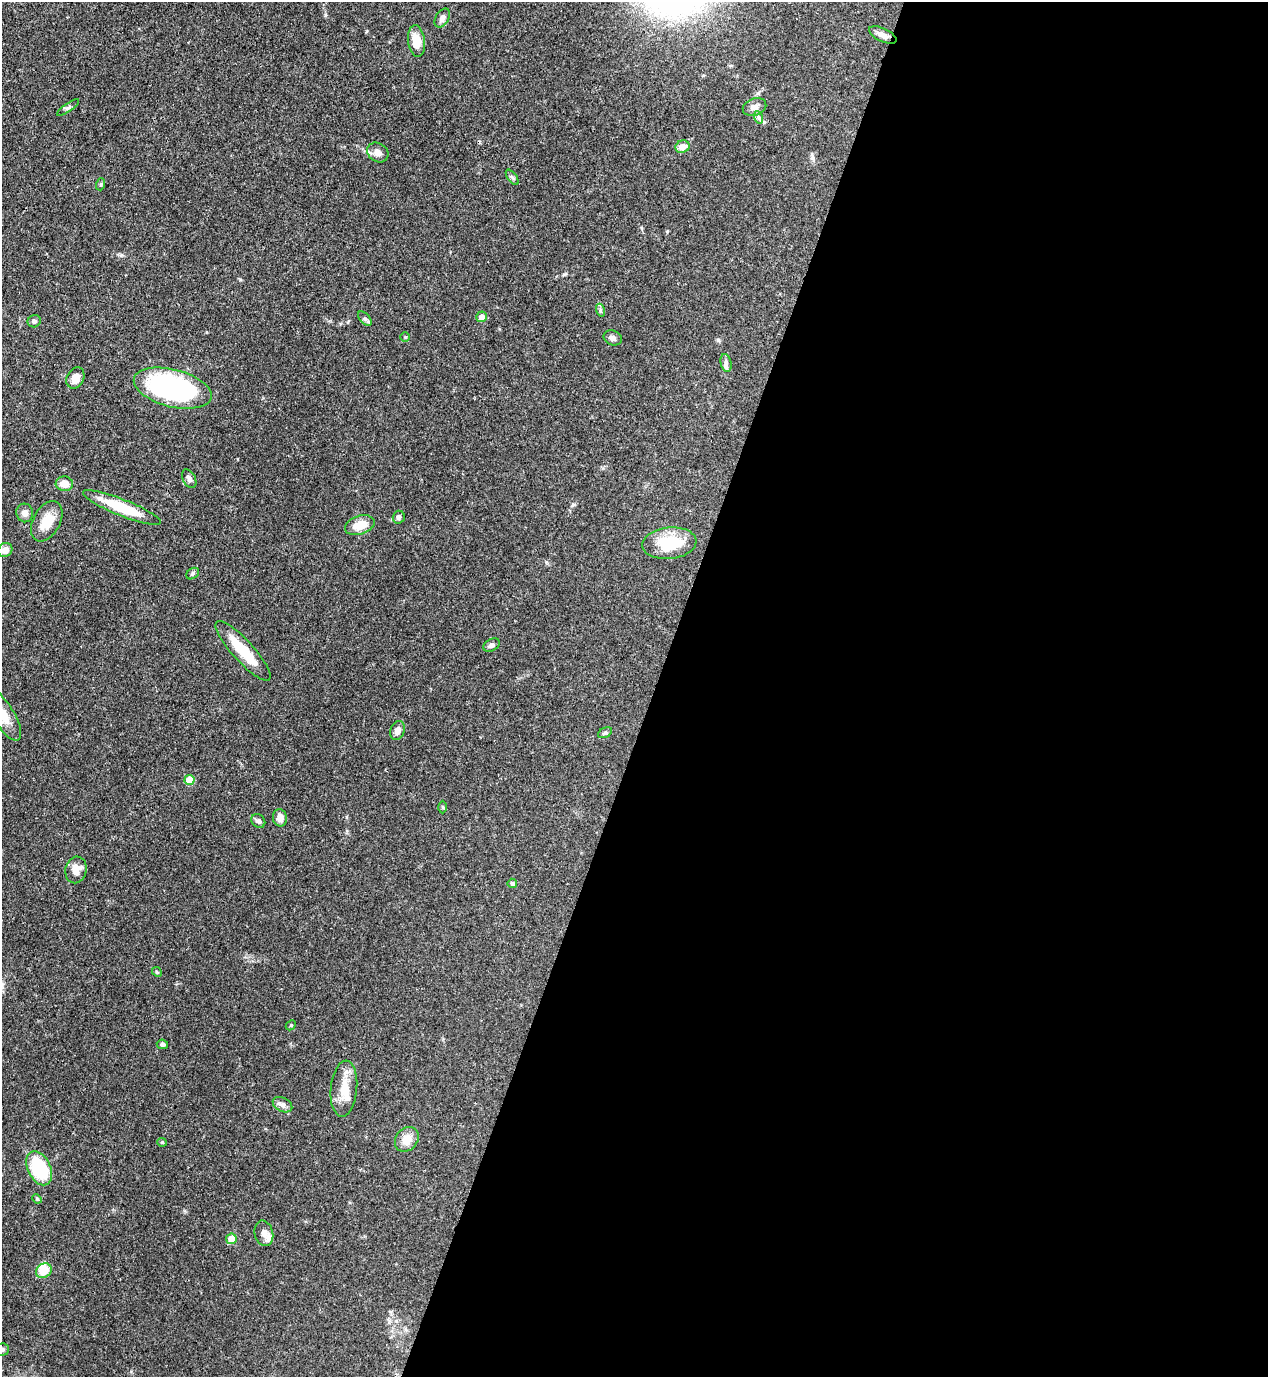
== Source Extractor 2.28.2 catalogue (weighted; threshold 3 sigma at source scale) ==
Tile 12 of 4 x 4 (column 4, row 3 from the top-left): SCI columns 4026-5291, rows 1416-2790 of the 5645 x 5583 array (HDU 1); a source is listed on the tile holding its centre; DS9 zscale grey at full resolution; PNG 1270 x 1379 px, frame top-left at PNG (2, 2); each listed source drawn as its Kron ellipse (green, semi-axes under 4 px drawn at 4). Shown black and unused: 48% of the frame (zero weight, under 3 of 4 exposures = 7% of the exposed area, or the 3 px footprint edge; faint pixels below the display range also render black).
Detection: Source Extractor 2.28.2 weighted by HDU 2 'WHT'; one run over the whole footprint, this tile lists its part. Background 0.0728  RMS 0.0036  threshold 0.0162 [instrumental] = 3 sigma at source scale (4.5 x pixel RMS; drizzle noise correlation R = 1.50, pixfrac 1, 0.05/0.05 arcsec/px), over >= 5 px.
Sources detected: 58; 2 inside a brighter object's white glare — neither listed nor drawn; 3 inside a brighter listed object's ellipse — not listed separately; the other 53 listed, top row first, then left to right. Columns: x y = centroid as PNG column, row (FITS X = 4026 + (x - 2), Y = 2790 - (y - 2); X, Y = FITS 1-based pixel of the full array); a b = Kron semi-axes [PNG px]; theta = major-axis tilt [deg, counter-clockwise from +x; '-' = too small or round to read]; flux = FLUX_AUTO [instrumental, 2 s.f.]
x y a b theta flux
442 18 10 6 60 1.8
883 35 15 6 -25 2.1
416 41 16 8 -83 6.3
68 107 13 4 34 0.83
755 107 12 8 20 2
758 117 6 4 -71 0.71
682 147 7 6 - 3.1
378 152 11 9 -35 2.4
512 177 9 4 -54 0.77
101 184 6 4 72 0.43
600 310 6 4 -72 0.68
482 317 5 5 - 2.3
365 319 8 5 -49 0.8
34 321 6 6 - 0.81
405 337 5 5 - 0.45
613 338 9 7 -23 1.4
726 363 9 5 -78 1
75 378 11 8 62 3.2
173 388 40 19 -14 75
189 479 10 6 -62 1.3
64 484 9 7 -3 3.7
122 507 41 8 -22 15
25 513 9 8 - 1.7
399 517 6 6 - 0.83
47 521 22 13 61 6.7
360 525 15 9 17 5.6
669 543 27 15 6 14
5 550 7 7 - 2.7
193 574 7 5 37 0.61
491 645 9 6 33 1.2
243 651 39 10 -48 12
3 715 29 11 -58 7.8
397 731 10 7 71 2.2
605 733 7 5 28 0.62
189 780 5 5 - 9.2
443 807 6 4 -88 0.43
280 818 9 7 -81 2.4
258 821 7 6 - 0.97
76 870 13 10 77 3.8
512 883 5 5 - 0.62
157 972 5 4 - 0.43
291 1025 6 4 44 0.43
162 1044 5 4 - 0.93
344 1089 28 13 84 7.1
282 1105 10 7 -28 1.7
407 1139 13 11 48 4.5
162 1142 5 4 - 0.4
39 1168 18 11 -64 25
37 1199 5 4 - 0.4
264 1233 13 9 -76 2.1
231 1239 5 5 - 5.6
44 1271 8 7 - 5.6
2 1349 7 6 - 0.78
Isophote crosses this tile's border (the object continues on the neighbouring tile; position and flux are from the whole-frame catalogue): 2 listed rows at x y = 3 715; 2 1349
Unlisted compact peaks at least as high as the median listed source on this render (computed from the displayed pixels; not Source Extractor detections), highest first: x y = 121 255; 325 15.